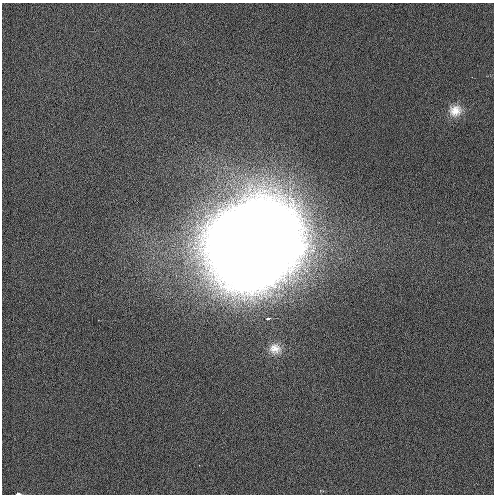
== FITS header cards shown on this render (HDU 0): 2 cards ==
NAXIS1  =                  492 / Axis length
NAXIS2  =                  492 / Axis length

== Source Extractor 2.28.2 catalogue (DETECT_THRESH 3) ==
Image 492 x 492 px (HDU 0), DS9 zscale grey, 1 PNG px = 1 image px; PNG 496 x 496 px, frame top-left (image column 1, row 492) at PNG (2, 3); no overlay
Background 1.56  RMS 3.1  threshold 9.42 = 3 sigma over >= 5 px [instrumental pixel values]
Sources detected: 5; all 5 listed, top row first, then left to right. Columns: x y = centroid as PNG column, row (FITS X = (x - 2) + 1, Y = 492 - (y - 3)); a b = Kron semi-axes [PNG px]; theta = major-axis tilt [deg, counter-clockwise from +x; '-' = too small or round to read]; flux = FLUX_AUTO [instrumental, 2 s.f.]
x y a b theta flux
455 111 17 15 8 3.1e+03
254 245 61 55 24 1.3e+06
268 318 3 3 - 1.4e+03
275 349 15 13 -12 2.3e+03
18 494 3 2 - 3.3e+03
At the frame edge (FLAGS 8, measured only in part): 1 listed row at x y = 18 494